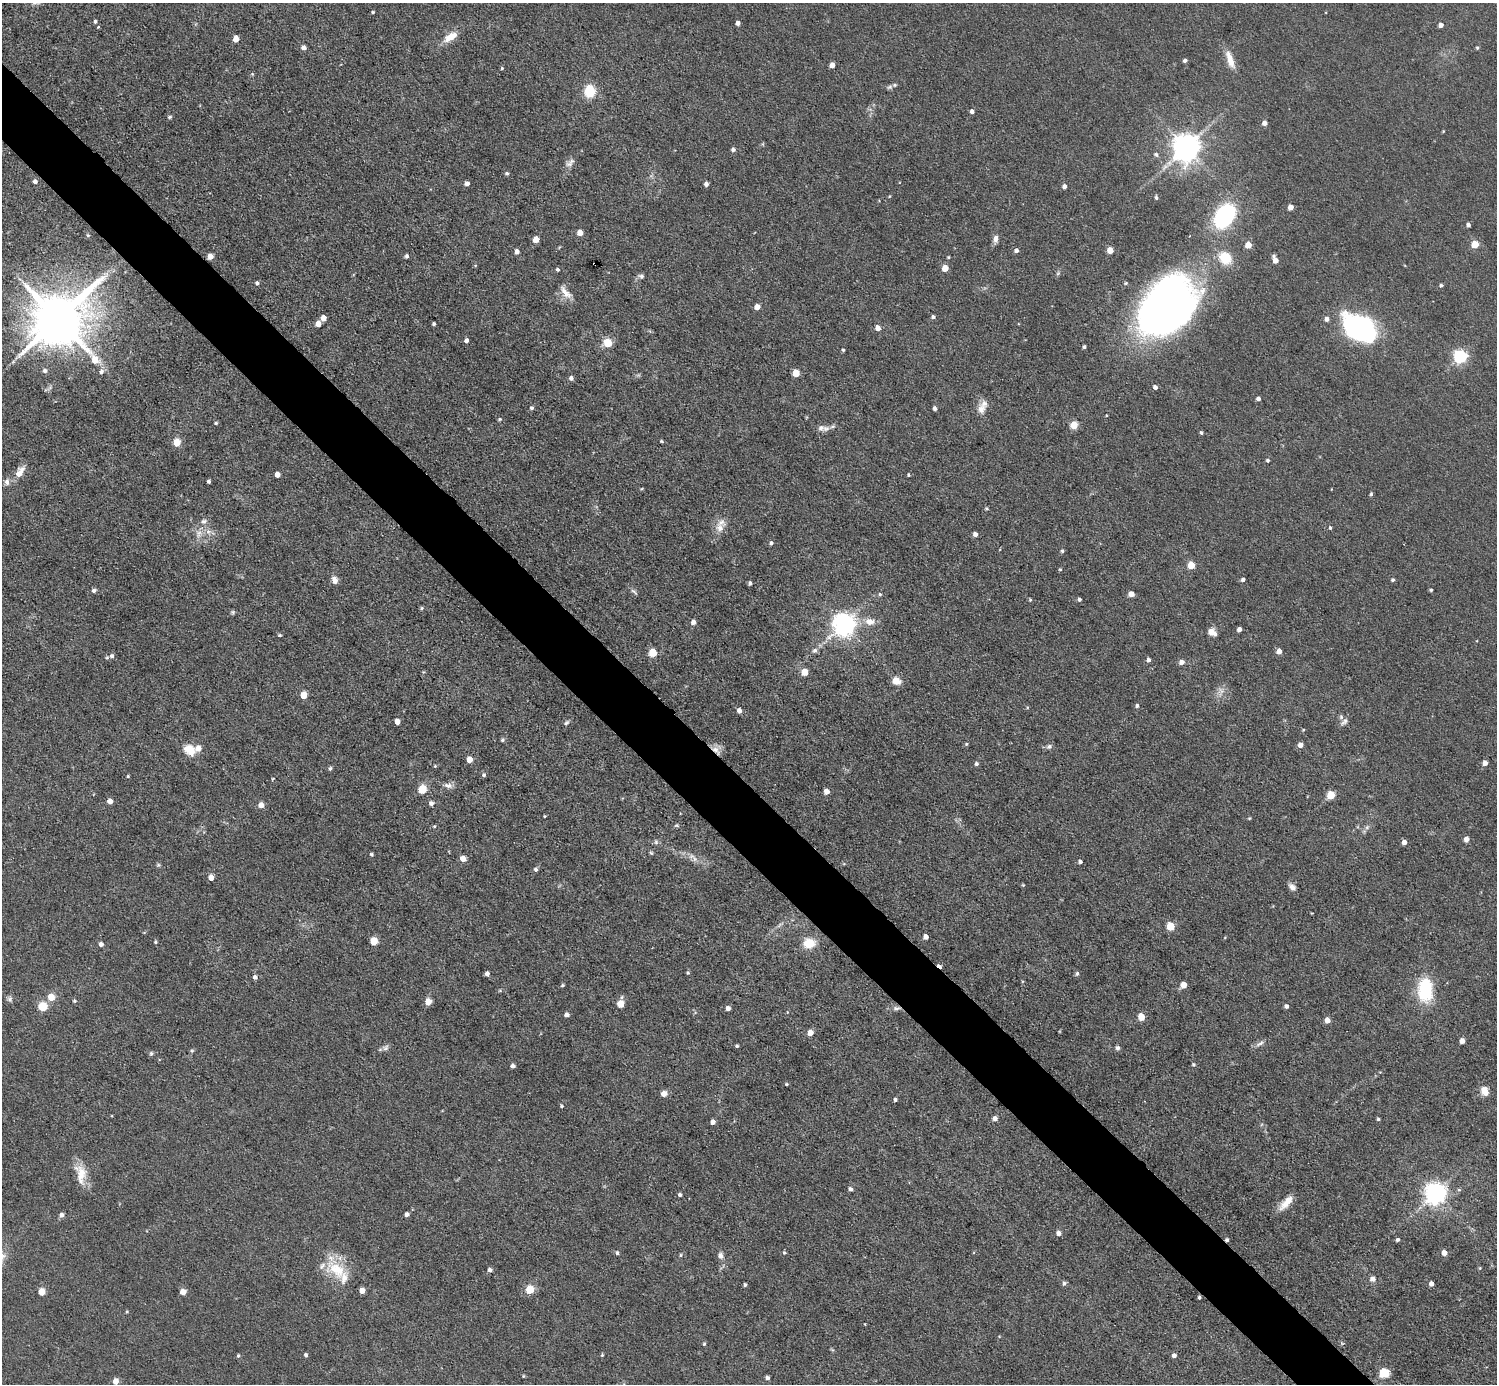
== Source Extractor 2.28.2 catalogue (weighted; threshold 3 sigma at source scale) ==
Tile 11 of 4 x 4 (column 3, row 3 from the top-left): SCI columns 2992-4486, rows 1680-3061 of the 5982 x 5981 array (HDU 1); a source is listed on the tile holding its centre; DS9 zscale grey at full resolution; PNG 1499 x 1386 px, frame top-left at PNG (2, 3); no overlay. Shown black and unused: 5% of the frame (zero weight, under 3 of 5 exposures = <1% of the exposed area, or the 3 px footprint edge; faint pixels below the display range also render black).
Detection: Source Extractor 2.28.2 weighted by HDU 2 'WHT'; one run over the whole footprint, this tile lists its part. Background 0.0512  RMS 0.0068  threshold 0.0305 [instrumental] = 3 sigma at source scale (4.5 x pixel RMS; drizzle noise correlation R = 1.50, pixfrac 1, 0.05/0.05 arcsec/px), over >= 5 px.
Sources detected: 269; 3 too faint to see at this stretch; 2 cosmic-ray / hot-pixel residue — not listed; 9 inside a brighter listed object's ellipse — not listed separately; the other 255 listed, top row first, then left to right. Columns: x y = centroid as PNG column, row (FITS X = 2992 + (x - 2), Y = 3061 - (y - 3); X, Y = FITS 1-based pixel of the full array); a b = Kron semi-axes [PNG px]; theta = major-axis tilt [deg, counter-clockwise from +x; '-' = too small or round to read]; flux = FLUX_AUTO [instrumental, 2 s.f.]
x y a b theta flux
373 12 3 3 - 0.78
95 21 4 4 - 1.4
738 23 4 4 - 2.9
1441 25 4 4 - 4
98 27 4 3 - 0.61
451 36 19 9 33 10
236 39 5 4 - 8.9
304 48 5 4 - 3.3
1477 48 4 4 - 1.1
1230 59 26 8 -71 8.7
1185 60 4 3 - 1.9
832 65 4 4 - 6.1
502 68 4 4 - 0.8
894 85 7 5 0 1.5
590 91 10 9 - 21
972 111 4 4 - 2.6
169 117 6 4 16 1.2
1265 123 4 4 - 4.3
1443 131 4 3 - 0.55
1186 147 8 8 - 940
733 149 5 4 - 2.1
1156 154 7 6 - 1.4
570 163 15 7 41 3.5
507 173 5 4 - 1.3
35 181 5 4 - 2.6
467 183 4 4 - 3.4
706 184 4 4 - 2.5
1064 186 4 4 - 3
889 196 5 3 - 0.6
1156 197 4 4 - 1.4
1290 207 4 4 - 5.8
1224 216 19 12 56 91
1468 225 4 4 - 2
580 232 5 4 - 7.3
88 235 5 4 - 0.97
536 239 5 4 - 8.3
996 239 11 6 83 3.2
1475 244 5 5 - 21
1248 245 5 4 - 11
1016 250 4 4 - 2.5
1110 250 5 4 - 10
517 251 4 4 - 3.4
210 256 5 5 - 6.7
407 256 4 4 - 1.7
948 257 4 3 - 0.67
1225 258 15 12 -45 16
1275 260 6 4 -70 5.9
945 268 5 4 - 11
558 269 4 4 - 1.6
641 276 9 6 -14 1.8
257 283 5 4 - 1.3
1441 285 4 4 - 1.3
565 292 21 8 -50 6.6
1167 306 61 42 52 420
757 307 5 4 - 6.1
933 317 4 4 - 1.8
323 318 5 4 - 6.2
58 319 16 15 - 5100
318 324 5 4 - 5.7
434 324 3 3 - 1.5
1359 327 37 23 -31 110
878 328 5 5 - 5.5
466 340 4 4 - 2.3
608 343 5 5 - 29
1084 347 4 3 - 1.1
843 350 3 3 - 1
1460 357 6 6 - 130
45 370 6 5 - 2
101 372 6 5 - 2.2
796 373 5 5 - 16
571 378 5 5 - 2.3
1155 387 4 4 - 2.8
1258 398 4 4 - 2.4
531 408 5 5 - 1.3
935 408 4 4 - 2.3
981 409 15 11 89 5.8
500 419 5 3 - 0.94
216 423 5 4 - 0.94
1074 425 5 5 - 19
833 426 8 5 7 2.1
821 428 10 9 - 3.6
1201 433 4 4 - 1.2
662 441 4 3 - 0.84
177 442 5 5 - 17
1268 460 4 4 - 1.3
20 472 18 9 57 6.9
277 475 4 4 - 4.5
908 475 4 3 - 0.77
209 481 4 3 - 1.6
7 482 8 7 - 3.1
1371 494 5 4 - 1.1
987 508 5 4 - 0.84
204 521 8 7 - 2.4
720 528 14 12 49 6.5
1330 528 4 4 - 1.3
208 532 9 8 - 3.8
975 534 4 4 - 3.2
771 543 4 4 - 1.8
1062 551 5 4 - 1
1191 565 5 5 - 18
1060 569 4 4 - 0.77
335 580 8 6 -65 4.7
1243 580 4 4 - 2.1
1393 580 4 4 - 1.3
750 583 4 4 - 1.7
1431 590 3 3 - 1
94 591 5 5 - 2
634 591 10 5 -38 1.7
880 594 5 4 - 1
1131 594 5 4 - 7.1
1079 599 4 4 - 2
1030 600 4 3 - 0.85
421 608 5 4 - 1
233 612 6 5 - 1.1
870 621 14 9 -3 7.1
693 622 5 5 - 3.7
844 624 8 8 - 510
1239 629 4 4 - 3.3
1211 632 10 8 72 4.1
280 635 4 3 - 0.94
815 650 7 6 - 1.9
1279 651 4 4 - 6
653 653 5 5 - 24
112 656 6 5 - 1.8
1148 660 5 4 - 2.3
1181 662 5 5 - 3.9
805 672 5 5 - 13
896 681 7 6 - 9.4
303 695 5 5 - 12
1137 706 5 4 - 1.5
739 710 5 5 - 3.2
397 721 4 4 - 5.9
1344 722 12 6 43 2.5
566 723 8 5 54 1.5
1303 730 4 3 - 0.62
502 740 5 4 - 1
966 744 5 4 - 0.79
1300 745 4 4 - 4.5
1049 746 8 6 28 2
190 750 17 13 -38 9.6
716 750 15 8 -49 5.4
469 760 5 4 - 8.7
1485 763 4 4 - 4.7
976 764 4 4 - 1.7
435 766 4 4 - 0.74
330 768 5 4 - 1.3
484 775 5 4 - 1.3
128 776 4 3 - 0.73
273 779 5 3 - 0.6
448 786 12 7 -13 3.4
422 789 5 5 - 30
826 791 5 5 - 5.3
1331 795 5 5 - 28
110 801 4 4 - 5.1
431 803 5 4 - 3.2
261 805 5 5 - 6.5
544 816 3 2 - 0.57
1249 818 5 4 - 0.71
677 825 7 4 6 1.1
434 826 5 4 - 0.92
1367 827 7 6 - 1.9
1466 839 4 4 - 4.7
656 842 7 6 - 1.6
1404 842 4 4 - 4.2
371 854 4 3 - 1.1
463 859 5 5 - 6.9
694 859 9 8 - 3.2
1080 861 4 4 - 2
158 865 5 5 - 1.1
535 869 5 4 - 1.8
211 878 5 4 - 5.8
1023 885 4 3 - 0.66
1292 887 9 6 -41 3.5
1170 926 5 5 - 24
926 937 4 4 - 4.3
374 941 5 5 - 17
155 942 5 4 - 0.96
809 943 13 11 4 13
101 944 4 4 - 2.9
939 966 6 3 -35 3.7
688 973 4 4 - 0.94
1077 973 6 4 74 1.3
487 974 4 4 - 3.6
255 977 5 5 - 2.4
562 985 5 4 - 0.97
1184 985 5 5 - 8
500 990 6 4 0 0.83
1425 990 25 15 88 41
51 997 5 5 - 12
622 997 7 5 58 1.3
10 999 9 7 88 2
74 1001 5 4 - 0.99
428 1002 5 4 - 12
620 1004 5 5 - 15
1286 1006 4 4 - 2.3
42 1007 5 5 - 32
728 1008 4 4 - 3.6
896 1008 12 6 -3 2.9
787 1012 4 2 - 0.42
566 1015 4 4 - 3.2
1141 1017 5 4 - 16
1327 1020 5 4 - 6.6
810 1033 4 4 - 7.8
1462 1041 4 4 - 5.2
1260 1043 14 5 34 2.7
737 1046 4 3 - 1.1
385 1047 10 7 42 2.3
1118 1048 5 5 - 1.9
192 1051 6 4 1 0.9
151 1053 6 5 - 1.2
1193 1064 5 4 - 1.1
513 1066 4 4 - 2.7
786 1084 4 3 - 0.83
1484 1091 10 8 -71 6.9
664 1094 5 5 - 7
895 1100 4 4 - 1.6
561 1106 4 4 - 0.92
995 1118 5 4 - 3.5
1378 1119 4 3 - 1
713 1122 4 4 - 3.4
81 1174 25 13 -74 13
850 1189 4 4 - 2.4
1436 1193 7 7 - 500
679 1195 4 4 - 1.8
1286 1203 22 7 47 8.3
407 1214 4 4 - 2.3
61 1215 5 5 - 2.7
1058 1233 5 5 - 3.5
1398 1240 4 4 - 1.7
617 1253 5 4 - 1.1
784 1253 5 4 - 1
1444 1253 5 5 - 5.7
680 1255 5 4 - 0.91
720 1256 7 6 - 3.3
1480 1268 5 3 - 0.72
337 1270 34 20 -32 25
490 1270 4 4 - 2.4
1373 1279 8 7 - 3
1064 1283 5 5 - 1.8
1431 1284 4 4 - 3.5
745 1285 4 3 - 1.2
530 1290 5 5 - 26
42 1292 5 5 - 14
183 1292 5 5 - 7.7
1199 1297 4 3 - 1.1
127 1312 4 4 - 0.67
704 1344 5 4 - 0.91
306 1355 4 3 - 1.7
602 1355 5 3 - 0.76
1174 1355 5 4 - 2.3
238 1356 5 4 - 0.94
1384 1373 5 5 - 44
523 1376 4 4 - 0.71
767 1378 4 4 - 2.5
116 1381 5 5 - 6.2
Overlapping masked pixels (flux is a lower limit): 4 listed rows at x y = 716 750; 939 966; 896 1008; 1199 1297